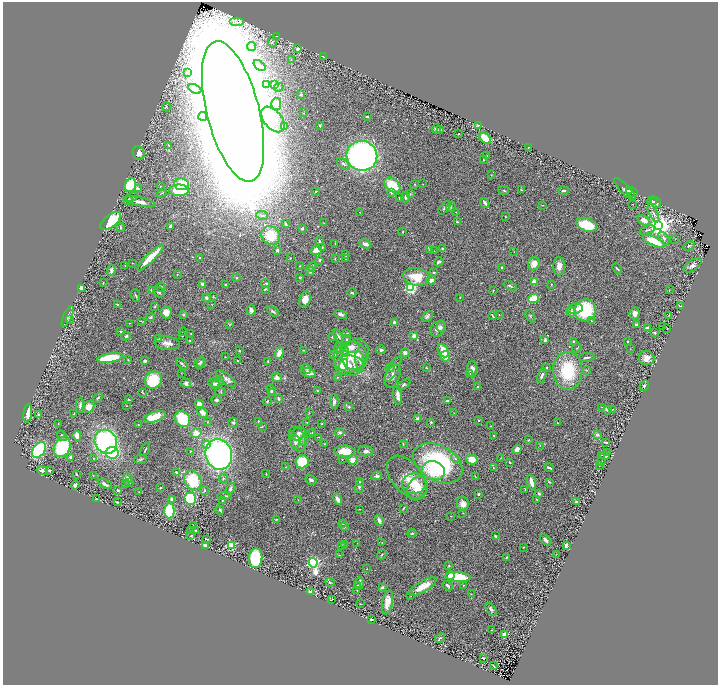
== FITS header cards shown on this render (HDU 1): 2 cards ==
NAXIS1  =                 1431
NAXIS2  =                 1365

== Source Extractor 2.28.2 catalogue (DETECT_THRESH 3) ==
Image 1431 x 1365 px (HDU 1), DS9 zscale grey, zoomed out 1/2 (1 PNG px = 2 x 2 image px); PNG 720 x 687 px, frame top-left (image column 2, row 1365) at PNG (3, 2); each listed source drawn as its Kron ellipse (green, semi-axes under 4 px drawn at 4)
Background 0.923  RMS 0.03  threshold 0.0905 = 3 sigma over >= 5 px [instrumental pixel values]
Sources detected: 470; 33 cannot appear on this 1/2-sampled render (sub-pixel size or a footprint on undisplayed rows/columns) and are neither listed nor drawn; the other 437 listed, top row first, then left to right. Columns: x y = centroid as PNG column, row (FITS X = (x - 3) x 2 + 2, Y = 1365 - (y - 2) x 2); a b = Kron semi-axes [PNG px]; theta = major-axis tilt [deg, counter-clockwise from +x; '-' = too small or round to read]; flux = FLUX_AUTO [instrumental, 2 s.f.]
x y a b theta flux
237 22 7 4 0 18
277 36 3 2 - 2.4
272 42 6 3 -83 7.1
251 47 4 4 - 14
298 49 2 2 - 30
323 56 3 1 - 2
291 60 2 2 - 2.5
259 65 7 4 -39 18
188 73 3 2 - 5.6
266 85 3 3 - 8.9
274 85 4 3 - 9.3
279 87 5 2 - 4.4
195 89 7 3 -27 29
301 95 3 2 - 7.1
276 104 6 5 - 33
166 107 4 2 - 4.5
233 111 72 26 -76 75000
304 113 2 2 - 2.7
203 116 4 2 - 9.2
367 117 2 2 - 7.2
273 119 15 9 -50 83
320 125 3 2 - 3.5
478 125 2 1 - 2.1
284 126 2 2 - 42
436 129 5 3 - 12
441 130 3 2 - 6.7
459 133 2 1 - 2.4
485 138 6 4 -39 97
168 145 3 2 - 6
528 147 2 1 - 5.4
139 153 7 5 -66 35
362 156 15 15 - 1800
487 156 2 2 - 2.8
483 160 2 2 - 3.3
343 164 7 3 -43 10
491 175 3 2 - 2.5
181 184 7 6 - 140
414 184 3 2 - 3.5
422 184 2 1 - 1.6
130 185 7 5 65 250
392 185 9 6 -42 200
161 187 2 2 - 4.3
138 189 4 3 - 16
625 189 15 4 -46 20
179 190 10 6 0 160
503 190 5 2 - 6.7
521 190 3 2 - 4.5
316 191 2 2 - 4.1
564 191 5 3 - 12
629 191 3 2 - 11
632 192 6 4 -16 17
162 193 5 2 - 3.7
391 193 3 3 - 12
410 194 3 3 - 4.9
132 197 6 2 31 5.7
406 197 5 3 - 16
399 198 3 2 - 5
128 200 5 4 - 11
652 201 5 4 - 19
654 201 3 2 - 7.4
140 202 16 4 -12 43
485 203 5 2 - 17
656 203 6 4 -53 23
632 204 2 1 - 1.6
542 205 3 2 - 2.1
451 207 5 3 - 7
444 208 8 3 51 12
359 212 2 1 - 1.5
456 212 2 2 - 2.1
653 213 10 3 -64 15
262 215 6 3 -11 13
505 216 2 1 - 2.5
644 220 7 4 -32 40
111 221 12 6 38 390
457 222 3 2 - 5.3
324 223 2 1 - 1.9
285 224 4 2 - 7.9
587 225 11 6 -18 220
170 226 3 2 - 13
659 226 4 4 - 5600
120 227 5 2 - 6
302 228 3 3 - 9.7
647 230 8 2 18 8.1
403 231 2 2 - 3.3
271 236 10 9 - 160
664 238 7 3 -53 11
675 239 3 2 - 2.2
319 241 4 2 - 6.1
654 241 12 4 -24 150
335 243 3 2 - 2.8
365 244 6 3 -21 37
689 246 6 3 26 9.1
322 247 3 2 - 4
429 249 3 3 - 4.5
443 249 3 2 - 8.4
277 250 3 3 - 12
316 250 5 4 - 51
434 251 2 2 - 1.9
514 252 2 1 - 1.7
346 255 4 2 - 5.3
151 257 18 4 44 140
200 258 3 2 - 3.9
290 258 2 2 - 2.6
335 258 3 3 - 3.8
346 258 4 2 - 5.1
319 260 3 3 - 10
439 262 5 3 - 12
132 263 2 1 - 1.7
534 264 7 5 63 43
693 265 10 5 34 24
125 266 2 2 - 2.1
299 266 2 2 - 2.9
559 266 9 6 90 38
312 267 5 3 - 6
501 267 3 2 - 3.6
617 268 5 2 - 6.8
111 270 5 3 - 17
310 271 5 3 - 14
433 272 3 3 - 5.3
177 274 2 2 - 2.7
236 277 3 3 - 4.3
300 277 4 3 - 4.4
416 277 13 8 -10 160
431 280 5 4 - 27
534 281 3 3 - 43
103 283 3 2 - 3.8
266 283 4 3 - 9.1
203 284 4 3 - 23
551 284 4 2 - 3
226 285 3 2 - 6
510 286 7 3 -23 9.7
161 287 5 2 - 7.3
410 287 3 3 - 1100
81 288 4 3 - 24
265 289 4 2 - 5.4
152 290 3 3 - 18
493 290 3 2 - 3.3
669 290 2 2 - 2
159 292 6 4 -38 12
352 293 4 3 - 7.7
136 296 7 2 -73 7.4
213 297 3 2 - 2.4
460 297 2 1 - 2.2
206 298 3 3 - 11
533 298 5 3 - 150
305 299 8 5 69 59
117 304 3 2 - 5.8
212 305 2 2 - 2.1
155 306 3 3 - 6.1
680 306 4 1 - 3.5
575 308 8 5 10 28
251 310 5 3 - 21
585 310 11 10 - 340
273 311 6 3 -35 11
166 312 6 5 - 60
571 312 4 4 - 21
635 313 6 5 - 28
341 314 6 3 -15 19
184 315 4 3 - 6.5
499 315 2 1 - 1.9
669 315 4 2 - 2.8
68 316 11 4 66 18
493 316 4 1 - 5.4
530 316 6 3 -63 6.2
151 317 4 3 - 7.3
427 317 6 3 47 10
70 319 3 2 - 4.1
141 321 4 2 - 3.4
591 321 3 2 - 4.1
130 323 2 1 - 2.5
395 323 4 2 - 23
636 324 3 2 - 8.9
229 325 4 2 - 5
441 327 5 4 - 12
663 327 4 2 - 1.7
438 328 9 6 45 33
647 328 3 2 - 14
667 328 2 2 - 3.2
121 331 3 3 - 5.2
183 332 4 1 - 2.6
191 333 2 1 - 2.7
654 333 3 2 - 7.3
347 334 4 3 - 5.6
126 336 4 4 - 9.7
182 336 2 2 - 4.5
338 336 7 3 -58 9.9
414 336 3 3 - 25
333 337 3 3 - 9.3
158 339 3 2 - 8.9
347 340 5 3 - 6.4
545 340 4 3 - 9
190 341 3 2 - 4.4
627 341 2 2 - 5.8
574 342 3 3 - 13
167 343 13 6 -7 35
339 347 5 4 - 15
351 347 8 5 3 55
577 348 5 2 - 4.7
630 349 2 1 - 1.8
239 350 2 2 - 5.1
303 350 2 2 - 2.3
381 350 5 3 - 9.1
443 350 7 5 -65 78
344 351 5 4 - 12
279 353 6 4 65 45
405 353 4 4 - 19
334 354 4 3 - 8.7
356 355 16 13 73 110
445 356 5 4 - 84
225 357 2 1 - 1.7
350 357 17 15 25 120
587 357 8 2 9 12
110 358 13 4 9 240
647 358 8 7 - 41
128 360 2 2 - 2.9
237 360 3 2 - 4.2
360 360 9 5 -80 22
145 361 3 2 - 12
268 361 2 2 - 7.7
201 362 6 3 86 7.5
199 363 6 4 56 11
182 364 7 2 -43 9.7
344 365 6 4 73 170
349 366 15 10 -2 82
426 367 3 2 - 3.6
546 367 2 2 - 5.3
390 368 5 3 - 6.7
306 369 5 3 - 8.8
393 369 14 5 60 31
472 369 8 5 -88 22
587 370 4 3 - 5
568 371 19 14 -89 310
181 373 3 2 - 1.9
308 373 8 4 -15 41
469 373 4 2 - 4.9
542 375 8 3 71 14
393 376 12 7 66 27
277 377 5 4 - 25
337 377 4 3 - 4.8
226 379 12 5 -38 25
153 380 9 8 - 240
217 382 7 4 32 16
186 383 5 4 - 12
214 384 6 5 - 14
404 385 8 4 35 9.8
644 386 5 3 - 7.4
477 387 3 3 - 4.9
272 390 5 4 - 16
317 391 4 3 - 4.7
220 392 5 4 - 7.4
272 392 4 4 - 11
143 393 3 2 - 4.2
398 395 9 3 -82 29
98 398 6 2 54 6.9
279 398 3 2 - 16
129 400 2 2 - 7.5
216 400 5 4 - 14
268 401 4 2 - 4.2
334 401 7 3 -86 20
447 401 3 3 - 16
199 404 5 4 - 57
80 405 7 3 87 11
126 406 3 2 - 2.1
88 407 6 5 - 34
349 407 4 3 - 7.1
602 407 4 2 - 4
613 409 3 1 - 1.9
607 410 4 3 - 4.9
202 412 6 4 -44 34
28 413 9 3 81 54
74 413 3 1 - 3
309 413 3 2 - 3.1
454 413 2 1 - 1.9
38 414 3 3 - 4.1
155 417 11 5 18 120
418 418 4 4 - 17
182 419 8 7 - 220
479 420 2 2 - 12
207 422 3 2 - 3.4
258 422 2 2 - 6.5
307 422 3 2 - 2.5
431 422 2 2 - 14
58 423 2 2 - 1.9
233 423 5 4 - 11
557 423 2 2 - 4.3
322 424 2 2 - 3
138 425 4 2 - 3.5
262 426 4 3 - 4
491 426 2 2 - 1.7
313 432 3 2 - 5.3
196 433 5 4 - 56
310 433 3 2 - 3.8
339 433 5 4 - 16
298 434 7 6 - 26
493 435 2 1 - 3.3
597 435 4 3 - 15
62 436 6 3 -52 11
77 436 5 3 - 39
319 437 2 1 - 1.8
297 439 13 8 -69 53
528 440 3 2 - 4.1
304 441 4 3 - 7
106 442 12 11 - 950
295 442 7 4 -87 15
606 442 3 2 - 6.8
207 444 4 4 - 42
324 444 3 2 - 2.8
403 444 3 2 - 4.8
540 445 2 2 - 1.9
62 447 10 8 63 400
517 449 5 3 - 42
39 450 9 5 54 700
145 450 6 2 61 6.9
191 451 3 2 - 3.5
366 451 7 5 -1 21
345 452 10 6 -1 110
608 452 4 3 - 5.9
112 453 6 6 - 330
219 454 15 13 -73 1600
601 456 2 1 - 2.4
605 456 4 3 - 17
71 458 4 3 - 24
94 458 3 2 - 2.4
455 458 5 3 - 7.3
500 458 3 2 - 2
140 459 6 3 6 6.1
342 460 3 2 - 2.3
353 460 5 4 - 43
472 460 6 4 -14 90
302 462 6 6 - 220
510 462 3 2 - 3.9
602 462 3 2 - 4.3
438 463 26 17 -29 700
599 465 2 1 - 2.1
286 467 2 2 - 5
493 467 3 3 - 3.5
549 468 5 2 - 8.4
42 470 5 3 - 21
49 470 2 2 - 15
433 471 12 9 -13 200
176 472 2 2 - 20
77 474 3 2 - 4.4
266 474 3 2 - 2.1
93 475 2 2 - 1.9
377 476 5 4 - 12
475 476 3 1 - 2.5
407 477 25 15 -50 110
128 478 5 3 - 13
224 478 5 3 - 6.7
193 480 10 8 -64 240
311 480 6 4 -32 18
130 482 3 3 - 7.4
360 482 2 2 - 3.1
531 482 8 3 -73 42
549 482 3 2 - 3.6
126 483 3 3 - 4.1
105 484 8 3 -25 16
414 484 12 10 11 80
75 485 4 3 - 13
359 486 6 4 72 11
160 487 2 2 - 4.5
230 488 6 3 63 12
417 488 12 10 62 82
118 490 3 2 - 10
205 490 4 3 - 5.5
525 490 3 2 - 2.7
139 492 2 1 - 3.5
539 493 2 2 - 16
478 494 3 2 - 7.6
224 496 7 2 5 10
97 499 4 1 - 4.9
172 499 4 3 - 16
190 499 6 5 - 360
337 499 6 3 -59 37
537 499 2 1 - 2.3
298 500 3 2 - 1.9
222 501 3 2 - 3.9
576 501 3 2 - 7.1
117 502 2 1 - 3.3
463 504 7 6 - 30
403 508 4 1 - 4.5
359 509 2 1 - 2.1
220 510 4 2 - 13
169 511 7 5 -89 460
463 513 2 2 - 2.6
451 516 2 1 - 2.6
277 519 3 2 - 4.4
379 520 5 3 - 15
343 524 2 2 - 8
193 526 2 1 - 3.3
344 527 3 2 - 5.5
191 530 2 2 - 2.1
195 530 3 2 - 3.8
412 533 4 3 - 5.6
191 536 2 2 - 4.1
495 536 3 2 - 7.3
206 539 3 2 - 6.8
546 540 7 4 -43 16
382 542 2 1 - 1.8
357 543 2 1 - 1.3
205 545 3 3 - 18
231 545 3 3 - 510
341 545 3 2 - 3
345 545 3 2 - 7.2
566 545 4 2 - 11
523 547 2 1 - 2.1
556 554 2 1 - 1.8
339 555 3 2 - 2.7
382 555 5 2 - 4.8
507 557 4 2 - 5.9
256 558 10 6 85 380
313 563 5 3 - 1800
449 566 2 2 - 5.8
367 569 2 2 - 2.6
450 575 4 3 - 48
458 577 13 5 -4 170
330 582 4 3 - 8
360 583 6 2 84 24
357 585 3 2 - 5.7
463 585 2 2 - 3.2
423 586 16 5 30 81
448 586 5 3 - 12
382 587 3 2 - 11
357 590 2 2 - 2.9
310 592 3 2 - 14
471 594 2 2 - 2.8
411 595 3 2 - 3.8
331 599 3 2 - 5.2
388 602 12 5 79 64
360 604 2 1 - 2.2
491 609 7 4 -53 16
371 619 3 2 - 5.9
492 630 2 1 - 1.5
504 634 4 3 - 38
440 638 6 3 39 8.3
483 658 3 2 - 5.6
493 666 2 1 - 3.3
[33 sub-pixel or undisplayed-footprint detections neither listed nor drawn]